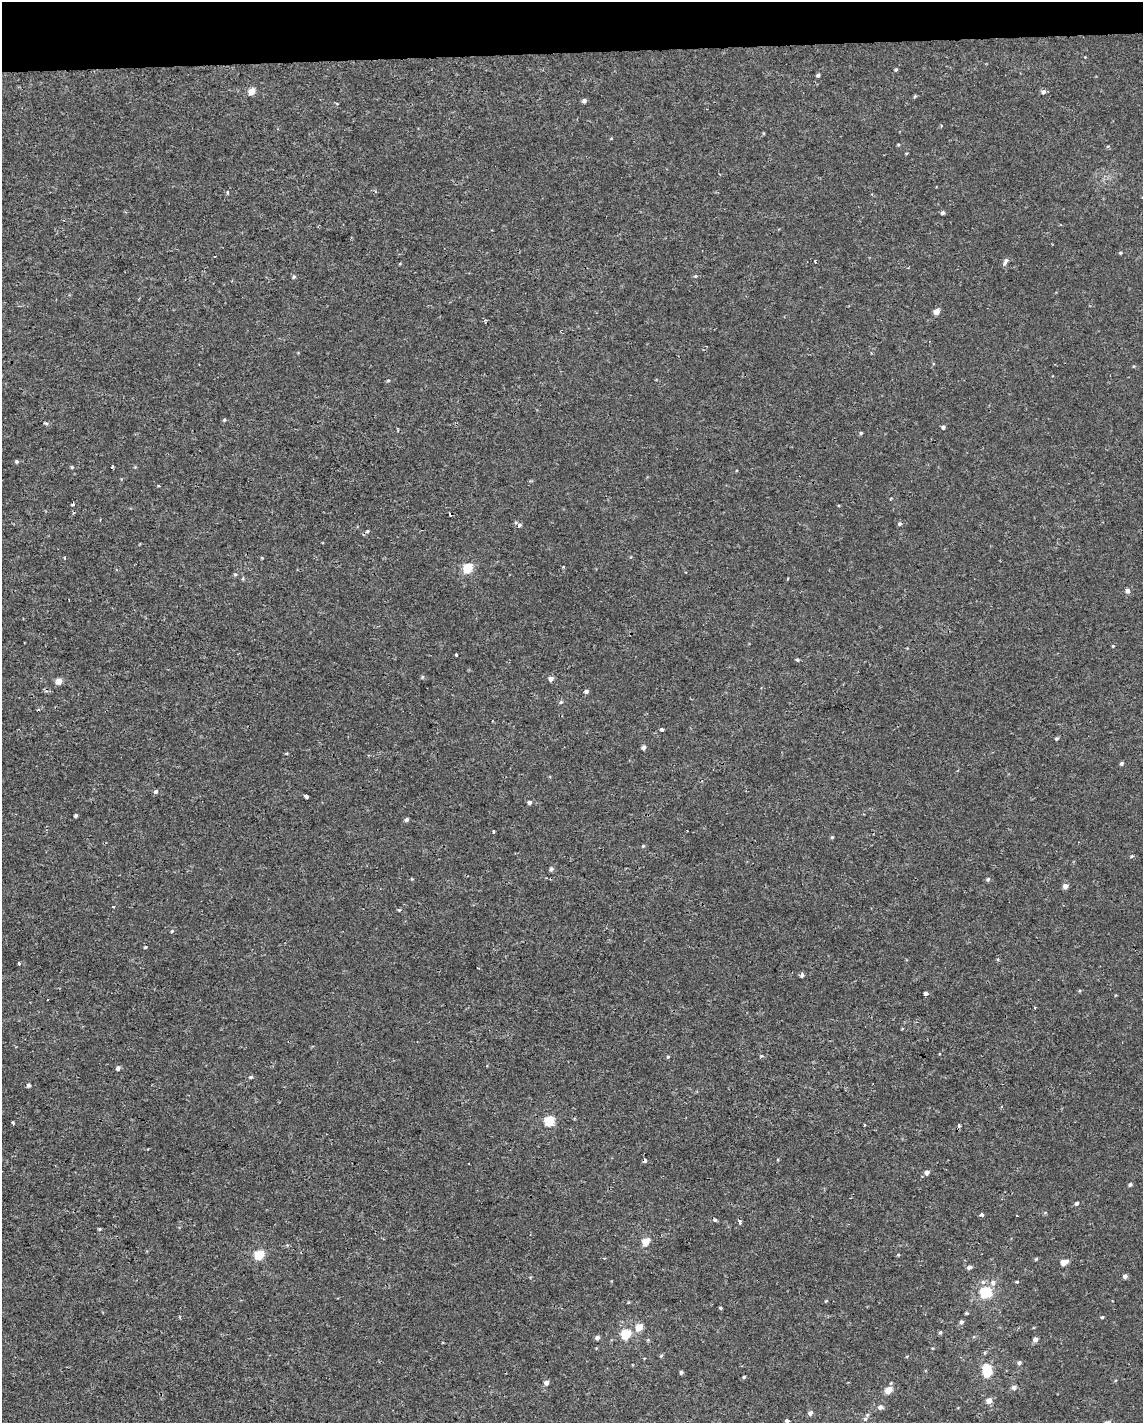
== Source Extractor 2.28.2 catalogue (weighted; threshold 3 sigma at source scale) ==
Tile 3 of 4 x 3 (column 3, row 1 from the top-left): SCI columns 2285-3425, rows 2848-4268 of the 4567 x 4316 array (HDU 1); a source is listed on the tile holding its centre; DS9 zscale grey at full resolution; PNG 1145 x 1425 px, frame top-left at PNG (2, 2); no overlay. Shown black and unused: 4% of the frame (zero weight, under 2 of 3 exposures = <1% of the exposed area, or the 3 px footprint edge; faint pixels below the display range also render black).
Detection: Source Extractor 2.28.2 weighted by HDU 2 'WHT'; one run over the whole footprint, this tile lists its part. Background -3.16e-05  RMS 0.0021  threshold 0.0096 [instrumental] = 3 sigma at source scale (4.5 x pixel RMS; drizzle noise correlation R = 1.50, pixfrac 1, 0.0396/0.0396 arcsec/px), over >= 5 px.
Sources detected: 121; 1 inside a brighter object's white glare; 4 cosmic-ray / hot-pixel residue — not listed; the other 116 listed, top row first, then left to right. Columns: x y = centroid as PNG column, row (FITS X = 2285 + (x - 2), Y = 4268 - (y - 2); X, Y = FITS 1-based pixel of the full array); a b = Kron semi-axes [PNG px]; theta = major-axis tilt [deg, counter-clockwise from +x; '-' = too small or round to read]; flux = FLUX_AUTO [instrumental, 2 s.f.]
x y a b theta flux
896 69 4 4 - 0.31
818 75 4 4 - 0.42
252 91 6 5 - 2.3
1043 92 6 5 - 0.67
915 96 5 4 - 0.25
584 101 4 4 - 0.68
611 138 5 3 - 0.17
227 192 5 3 - 0.21
943 213 4 4 - 0.52
1120 253 4 4 - 0.24
815 261 5 2 - 0.18
1005 262 10 5 64 0.78
695 276 6 5 - 0.28
294 277 6 4 52 0.38
936 312 5 5 - 1.9
388 380 5 3 - 0.2
224 420 5 4 - 0.26
46 423 6 4 -18 0.3
943 427 4 4 - 0.5
861 433 5 4 - 0.3
16 461 4 4 - 0.36
72 467 5 4 - 0.25
113 467 3 3 - 1.1
158 485 3 3 - 0.46
899 524 5 4 - 0.42
519 525 5 4 - 0.62
367 531 6 4 23 0.35
262 558 5 3 - 0.18
564 567 3 3 - 0.24
468 568 6 5 - 8.3
235 574 5 5 - 0.29
243 579 6 4 -73 0.24
1127 591 5 5 - 0.8
1113 646 4 3 - 0.2
456 655 3 3 - 0.33
797 660 5 4 - 0.37
422 677 6 3 88 0.24
551 679 5 5 - 1
58 681 5 5 - 1.9
586 691 6 5 - 0.56
561 702 6 5 - 0.33
662 729 4 3 - 0.63
1056 739 4 4 - 0.34
643 747 6 5 - 0.61
1121 763 5 4 - 0.42
156 792 5 5 - 0.49
306 796 4 3 - 2.6
529 802 5 4 - 0.65
76 815 4 4 - 0.34
406 819 5 4 - 0.53
493 832 5 2 - 0.25
832 837 5 4 - 0.27
643 846 5 5 - 0.27
1132 856 5 3 - 0.27
551 869 7 5 59 0.44
988 879 5 5 - 0.36
1065 886 5 5 - 1.3
113 907 3 3 - 0.35
399 910 5 3 - 0.24
172 931 4 3 - 0.23
145 947 4 4 - 0.2
19 963 3 3 - 0.92
478 968 4 2 - 0.28
802 975 4 3 - 0.75
925 994 4 3 - 2.8
1035 1008 3 3 - 0.32
902 1029 3 2 - 0.23
761 1056 5 3 - 0.21
668 1057 5 4 - 0.24
118 1068 5 5 - 0.63
251 1077 6 4 15 0.35
28 1085 5 5 - 0.42
549 1121 6 5 - 9.8
13 1123 3 3 - 0.37
959 1126 5 4 - 0.35
645 1160 4 4 - 0.81
926 1172 5 5 - 0.87
1130 1184 5 4 - 0.38
1076 1203 5 4 - 0.5
981 1215 4 3 - 0.84
1017 1216 3 2 - 0.16
740 1222 5 5 - 0.5
99 1229 5 4 - 0.24
645 1242 5 5 - 4.4
259 1255 6 5 - 9.1
898 1255 5 3 - 0.2
1036 1259 5 4 - 0.25
1064 1262 8 6 27 1.5
969 1267 6 5 - 0.68
1125 1276 5 4 - 0.77
1017 1282 5 3 - 0.19
993 1283 8 7 - 1
985 1292 6 6 - 17
826 1301 5 3 - 0.19
721 1308 4 3 - 0.32
966 1313 4 4 - 0.25
1102 1317 4 4 - 0.23
961 1322 5 5 - 0.55
639 1327 6 5 - 3.4
940 1332 5 4 - 0.34
626 1334 6 5 - 9.7
597 1338 5 5 - 0.64
1035 1339 5 4 - 1.2
661 1356 6 3 20 0.24
1019 1363 5 5 - 0.51
681 1372 4 4 - 0.43
987 1373 6 5 - 5.5
744 1377 4 4 - 0.29
546 1383 6 5 - 0.87
1014 1387 6 5 - 0.81
888 1390 6 5 - 3.1
989 1401 6 5 - 1.7
880 1407 7 6 - 0.71
810 1413 5 5 - 0.66
865 1419 7 6 - 0.57
787 1421 4 3 - 1.2
Overlapping masked pixels (flux is a lower limit): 1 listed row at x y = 645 1160
Isophote crosses this tile's border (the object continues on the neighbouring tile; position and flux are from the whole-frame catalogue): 1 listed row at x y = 787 1421